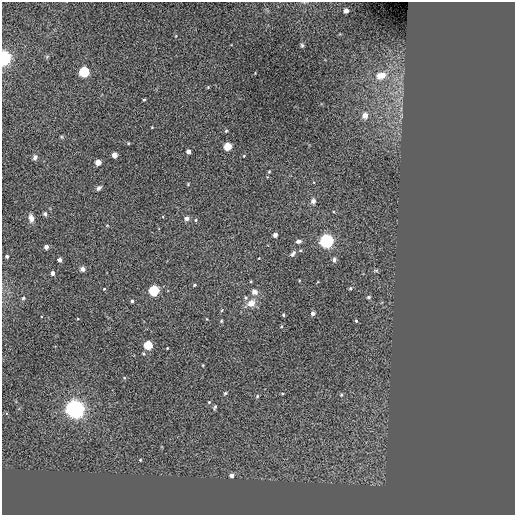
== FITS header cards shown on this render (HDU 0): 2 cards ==
NAXIS1  =                  513 / NUMBER OF ELEMENTS ALONG THIS AXIS
NAXIS2  =                  513 / NUMBER OF ELEMENTS ALONG THIS AXIS

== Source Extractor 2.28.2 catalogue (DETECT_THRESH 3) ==
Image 513 x 513 px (HDU 0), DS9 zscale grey, 1 PNG px = 1 image px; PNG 517 x 517 px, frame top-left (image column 1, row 513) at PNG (2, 2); no overlay
Background 0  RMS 44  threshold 132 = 3 sigma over >= 5 px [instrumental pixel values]
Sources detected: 62; all 62 listed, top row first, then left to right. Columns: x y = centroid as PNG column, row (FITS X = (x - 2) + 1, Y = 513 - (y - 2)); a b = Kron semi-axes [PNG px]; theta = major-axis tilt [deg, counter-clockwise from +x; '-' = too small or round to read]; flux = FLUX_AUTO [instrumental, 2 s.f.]
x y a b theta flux
346 11 4 4 - 2.1e+04
302 45 6 5 - 4.4e+03
4 58 6 5 - 7.9e+05
84 72 5 5 - 3.3e+05
381 76 14 9 12 3.4e+04
144 100 5 3 - 2.9e+03
365 116 4 4 - 3.4e+04
226 131 4 3 - 2.8e+03
62 137 5 3 - 2.9e+03
128 143 3 3 - 2.6e+03
227 146 5 4 - 1.1e+05
188 151 4 4 - 2.0e+04
114 155 4 4 - 2.6e+04
244 156 4 3 - 2.1e+03
35 157 7 6 - 7.6e+03
98 162 4 4 - 4.3e+04
269 172 5 3 - 2.4e+03
188 184 4 3 - 2.5e+03
98 188 6 5 - 7.4e+03
313 201 6 6 - 9.4e+03
45 214 5 4 - 6.0e+03
31 218 9 6 -78 1.4e+04
186 218 4 4 - 1.6e+04
196 220 5 4 - 3.5e+03
275 235 4 4 - 1.7e+04
298 241 6 4 8 8.9e+03
326 241 6 6 - 6.9e+05
46 247 4 4 - 1.8e+04
293 254 9 5 50 8.2e+03
7 256 3 3 - 6.4e+03
59 260 4 4 - 1.2e+04
334 260 4 4 - 1.2e+04
82 269 4 4 - 2.2e+04
376 270 7 4 -1 4.0e+03
53 273 4 3 - 1.4e+04
194 285 4 3 - 2.8e+03
350 288 5 4 - 3.5e+03
104 289 4 3 - 2.1e+03
154 290 5 5 - 3.4e+05
254 292 9 8 - 1.4e+04
369 297 5 4 - 4.0e+03
23 298 5 4 - 3.8e+03
246 298 5 5 - 4.8e+03
132 301 3 3 - 6.2e+03
251 303 10 8 31 2.6e+04
222 310 5 3 - 2.6e+03
313 313 4 3 - 1.4e+04
283 315 3 3 - 5.4e+03
221 321 4 4 - 2.8e+03
356 321 4 3 - 3.9e+03
148 345 4 4 - 1.7e+05
167 348 2 2 - 2.1e+03
203 365 3 2 - 2.2e+03
124 378 5 3 - 2.9e+03
225 393 4 3 - 4.0e+03
341 395 5 4 - 3.9e+03
257 396 5 4 - 3.3e+03
209 402 4 4 - 2.8e+03
215 407 6 4 68 4.4e+03
75 409 8 7 - 1.3e+06
140 460 3 3 - 2.8e+03
232 475 4 4 - 1.5e+04
At the frame edge (FLAGS 8, measured only in part): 1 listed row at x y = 4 58